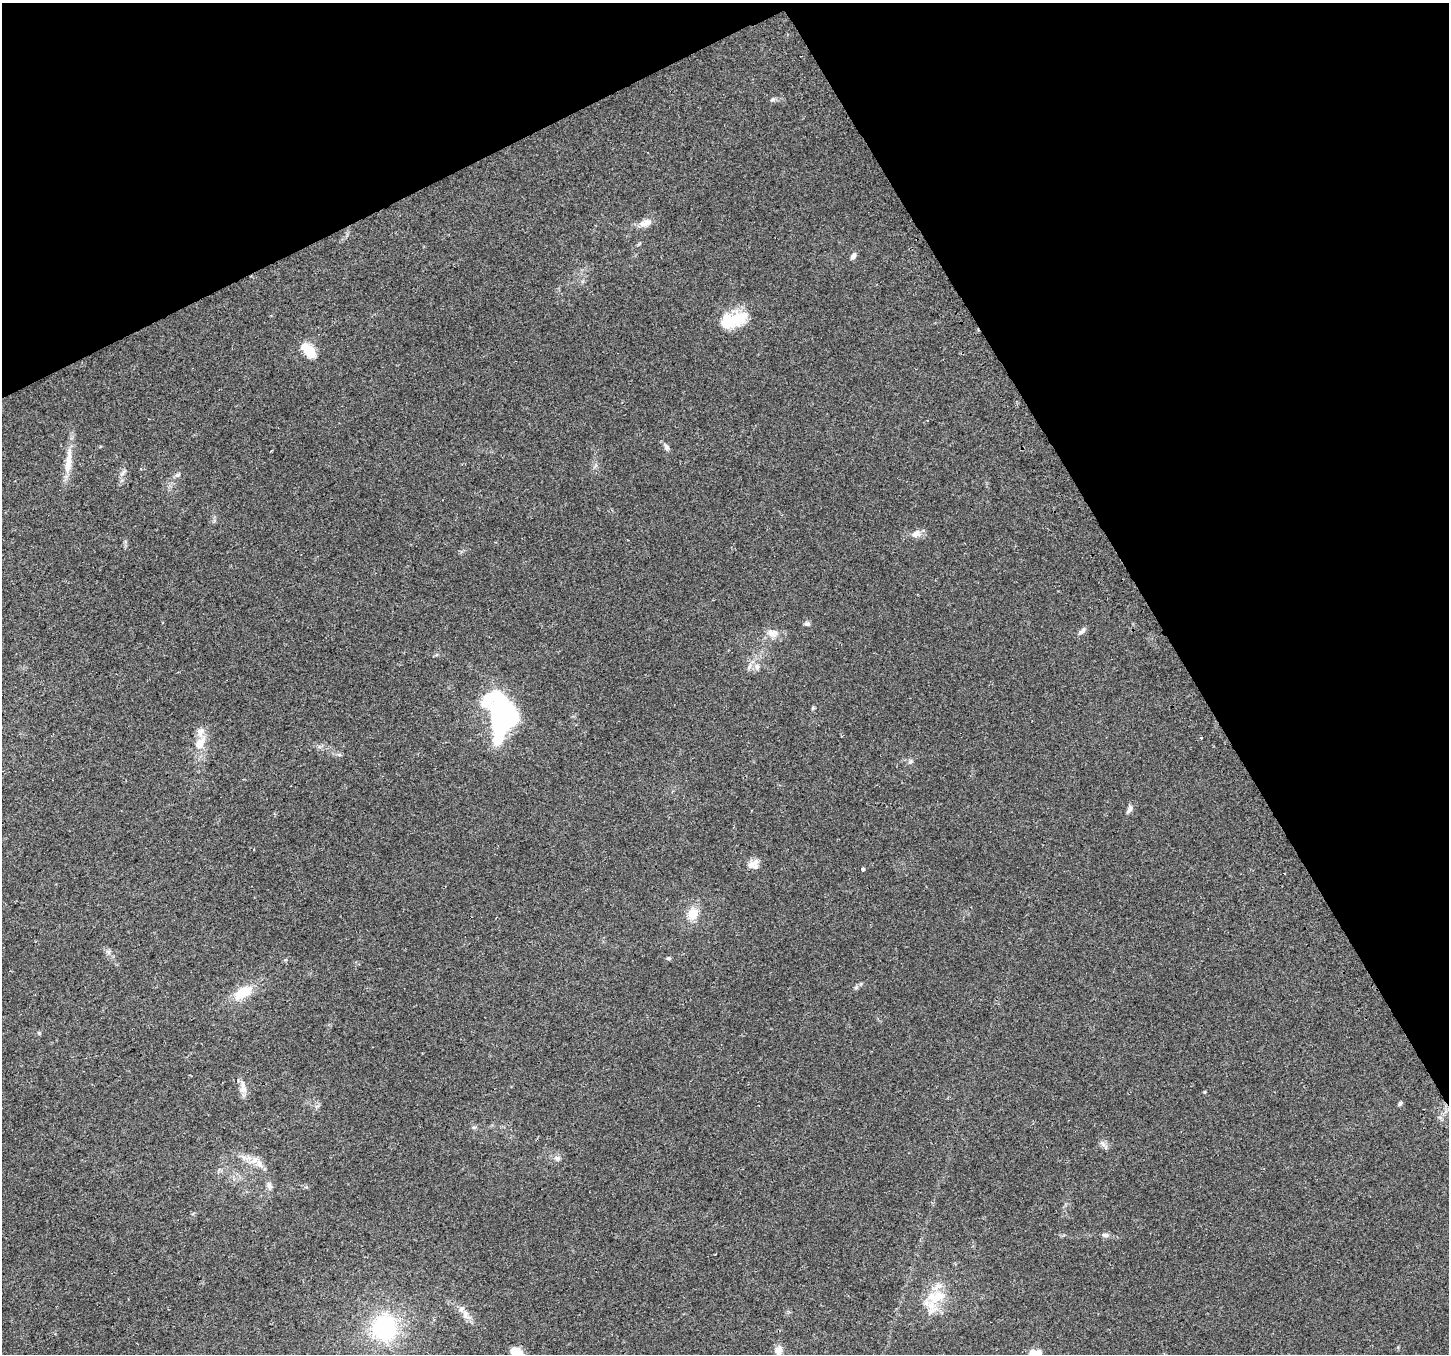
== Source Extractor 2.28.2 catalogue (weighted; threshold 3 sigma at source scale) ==
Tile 3 of 4 x 4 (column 3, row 1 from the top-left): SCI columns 2923-4369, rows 4175-5526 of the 5848 x 5706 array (HDU 1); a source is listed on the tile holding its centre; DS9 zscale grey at full resolution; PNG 1451 x 1356 px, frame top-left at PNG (2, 3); no overlay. Shown black and unused: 27% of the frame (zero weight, under 2 of 3 exposures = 2% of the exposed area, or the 3 px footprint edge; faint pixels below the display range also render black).
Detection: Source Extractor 2.28.2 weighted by HDU 2 'WHT'; one run over the whole footprint, this tile lists its part. Background 0.0511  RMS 0.0081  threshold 0.0365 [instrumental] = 3 sigma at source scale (4.5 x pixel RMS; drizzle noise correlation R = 1.50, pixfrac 1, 0.0396/0.0396 arcsec/px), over >= 5 px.
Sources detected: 48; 1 inside a brighter object's white glare — not listed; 3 inside a brighter listed object's ellipse — not listed separately; the other 44 listed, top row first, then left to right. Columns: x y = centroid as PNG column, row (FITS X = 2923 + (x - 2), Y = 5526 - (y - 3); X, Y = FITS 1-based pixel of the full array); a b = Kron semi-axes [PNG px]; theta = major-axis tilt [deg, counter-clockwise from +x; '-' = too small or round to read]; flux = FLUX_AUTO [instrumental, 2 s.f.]
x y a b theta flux
772 99 7 6 - 1.7
645 223 19 10 15 6.7
853 256 9 6 55 2.6
732 320 35 15 15 33
309 351 14 8 -51 25
666 447 10 6 -54 3.1
68 462 41 9 84 14
123 473 12 4 49 2.3
177 475 8 5 17 1.9
916 534 13 10 27 5.2
807 624 8 6 -1 2.1
1082 631 13 6 44 2.8
772 633 17 11 -18 7.3
749 666 11 6 58 3.1
757 667 10 7 -76 3.6
813 708 6 4 89 0.98
501 716 38 26 -81 180
200 743 21 12 58 13
339 755 6 4 -2 1.4
910 761 7 5 59 1.6
1129 809 14 6 61 2.8
754 864 15 11 29 6.2
863 869 3 3 - 5
693 914 16 12 72 13
108 952 7 6 - 2.3
669 958 6 4 -1 1.3
856 987 6 5 - 1.5
243 993 21 11 31 21
39 1033 5 4 - 0.9
243 1089 12 9 -80 5.6
1204 1092 4 4 - 0.81
1400 1103 7 4 62 1.3
474 1127 6 4 1 1.2
1103 1144 11 6 -53 3
557 1158 9 7 -8 2.9
259 1163 16 9 -56 7.2
269 1186 10 7 -66 3.1
1105 1235 11 5 -1 2.6
938 1297 29 16 26 24
466 1315 19 9 -53 6.9
384 1328 25 24 - 89
778 1350 11 10 - 5.6
517 1354 13 8 -50 21
1034 1354 16 9 31 14
Isophote crosses this tile's border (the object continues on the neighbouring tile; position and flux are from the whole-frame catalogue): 2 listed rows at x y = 517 1354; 1034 1354